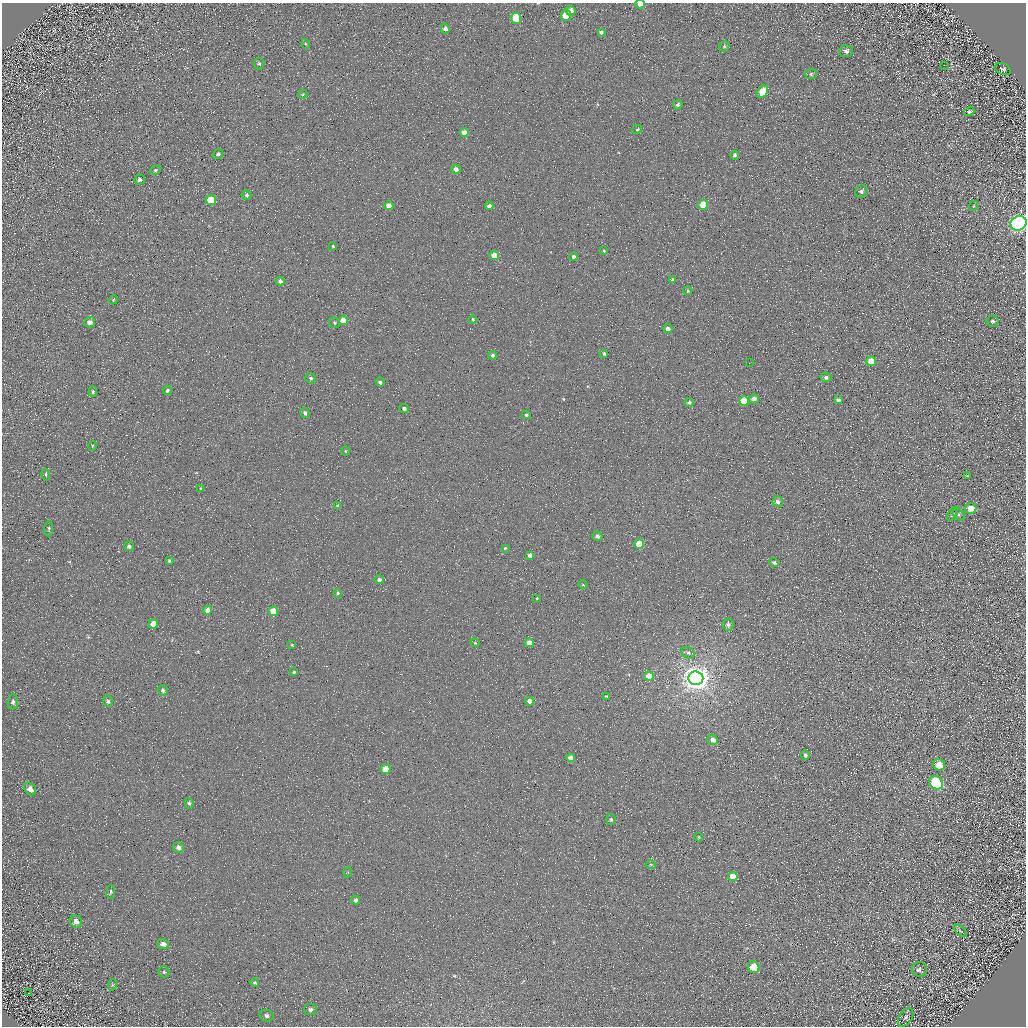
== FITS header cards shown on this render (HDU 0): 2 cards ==
NAXIS1  =                 1024 / Required FITS header
NAXIS2  =                 1024 / Required FITS header

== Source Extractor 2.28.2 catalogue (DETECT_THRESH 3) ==
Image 1024 x 1024 px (HDU 0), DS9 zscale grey, 1 PNG px = 1 image px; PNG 1028 x 1028 px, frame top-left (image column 1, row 1024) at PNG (2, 3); each listed source drawn as its Kron ellipse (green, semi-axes under 4 px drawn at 4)
Background 5.11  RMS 8.8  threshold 26.3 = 3 sigma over >= 5 px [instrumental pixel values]
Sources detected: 128; all 128 listed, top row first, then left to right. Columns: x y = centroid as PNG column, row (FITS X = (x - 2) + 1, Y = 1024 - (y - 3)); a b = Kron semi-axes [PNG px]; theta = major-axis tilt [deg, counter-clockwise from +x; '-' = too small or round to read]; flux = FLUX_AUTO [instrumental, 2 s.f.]
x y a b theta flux
640 4 4 3 - 3300
571 11 5 5 - 3100
566 15 5 5 - 14000
516 18 6 5 - 19000
445 29 5 4 - 2000
601 32 4 4 - 1600
306 44 5 3 - 560
724 46 5 4 - 830
846 51 7 6 - 2100
259 64 6 5 - 960
944 65 3 2 - 490
1003 69 8 5 -24 1100
811 74 6 5 - 1200
763 92 6 5 - 16000
303 94 5 3 - 560
678 105 5 4 - 1400
969 112 5 4 - 940
637 129 5 4 - 680
464 133 4 4 - 5000
218 154 5 4 - 1400
735 155 4 4 - 1300
456 169 5 4 - 2800
155 170 5 4 - 770
139 180 5 5 - 1300
861 191 7 5 44 1600
247 195 5 4 - 1100
211 200 5 5 - 12000
703 205 5 5 - 17000
389 206 4 4 - 4400
489 206 4 4 - 2900
973 206 5 3 - 480
1019 223 8 7 - 350000
333 246 3 3 - 740
604 251 3 3 - 620
494 255 5 4 - 11000
573 256 4 4 - 1700
673 280 3 3 - 1300
280 281 4 4 - 1600
688 291 4 4 - 840
113 300 5 3 - 620
473 319 4 3 - 670
343 320 5 4 - 7900
992 321 6 5 - 1200
90 322 5 5 - 2300
334 323 5 5 - 870
668 329 4 4 - 3200
604 353 4 3 - 1100
493 355 4 4 - 1400
871 361 5 5 - 12000
749 363 2 2 - 240
826 377 5 4 - 1600
311 378 6 5 - 1100
380 382 5 4 - 1500
167 390 5 4 - 1100
93 392 5 4 - 860
754 399 5 4 - 3200
838 400 4 4 - 2000
744 401 5 5 - 22000
689 402 4 4 - 1500
404 408 5 4 - 1500
305 413 5 4 - 1600
526 415 4 3 - 1100
92 446 5 3 - 490
345 451 5 3 - 520
46 474 6 3 -73 730
967 476 4 3 - 560
201 489 4 2 - 530
778 502 5 5 - 2100
338 506 4 4 - 950
971 508 6 5 - 8100
958 514 8 5 -49 1100
952 515 7 3 54 690
49 529 7 3 87 840
597 536 5 4 - 2200
639 544 5 5 - 18000
129 546 5 4 - 1500
505 548 4 3 - 590
530 555 4 4 - 3000
169 561 4 3 - 750
774 563 5 4 - 1700
379 580 5 4 - 2300
583 585 4 3 - 520
338 593 4 3 - 700
537 598 4 4 - 620
208 610 4 4 - 4900
273 611 5 5 - 14000
153 624 5 4 - 7300
728 624 6 5 - 1800
475 643 4 4 - 590
529 643 4 4 - 5700
292 645 4 3 - 510
688 653 7 5 -34 1500
294 672 4 3 - 700
649 676 5 4 - 11000
696 678 7 7 - 830000
163 690 5 5 - 1300
606 696 3 3 - 490
108 701 6 4 -84 1200
530 701 4 4 - 3800
13 702 7 5 86 1500
713 740 5 5 - 3700
805 755 5 4 - 1400
571 758 4 4 - 4800
939 765 6 5 - 9500
386 769 5 5 - 12000
936 783 7 6 - 74000
30 789 7 5 -52 3200
189 803 5 4 - 980
611 819 5 5 - 940
698 837 4 3 - 410
178 847 6 5 - 2300
651 865 5 3 - 490
348 872 5 3 - 580
733 876 5 4 - 7200
111 892 7 4 82 1000
356 900 4 4 - 2100
76 922 6 6 - 2900
960 931 8 3 -45 750
163 944 6 5 - 3100
754 967 6 5 - 12000
919 969 7 7 - 1800
164 972 5 5 - 990
255 983 4 4 - 920
112 985 6 3 71 780
29 993 4 2 - 550
310 1010 6 5 - 1900
267 1016 7 5 -12 1700
906 1017 10 6 58 1800
At the frame edge (FLAGS 8, measured only in part): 2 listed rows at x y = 640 4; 1019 223